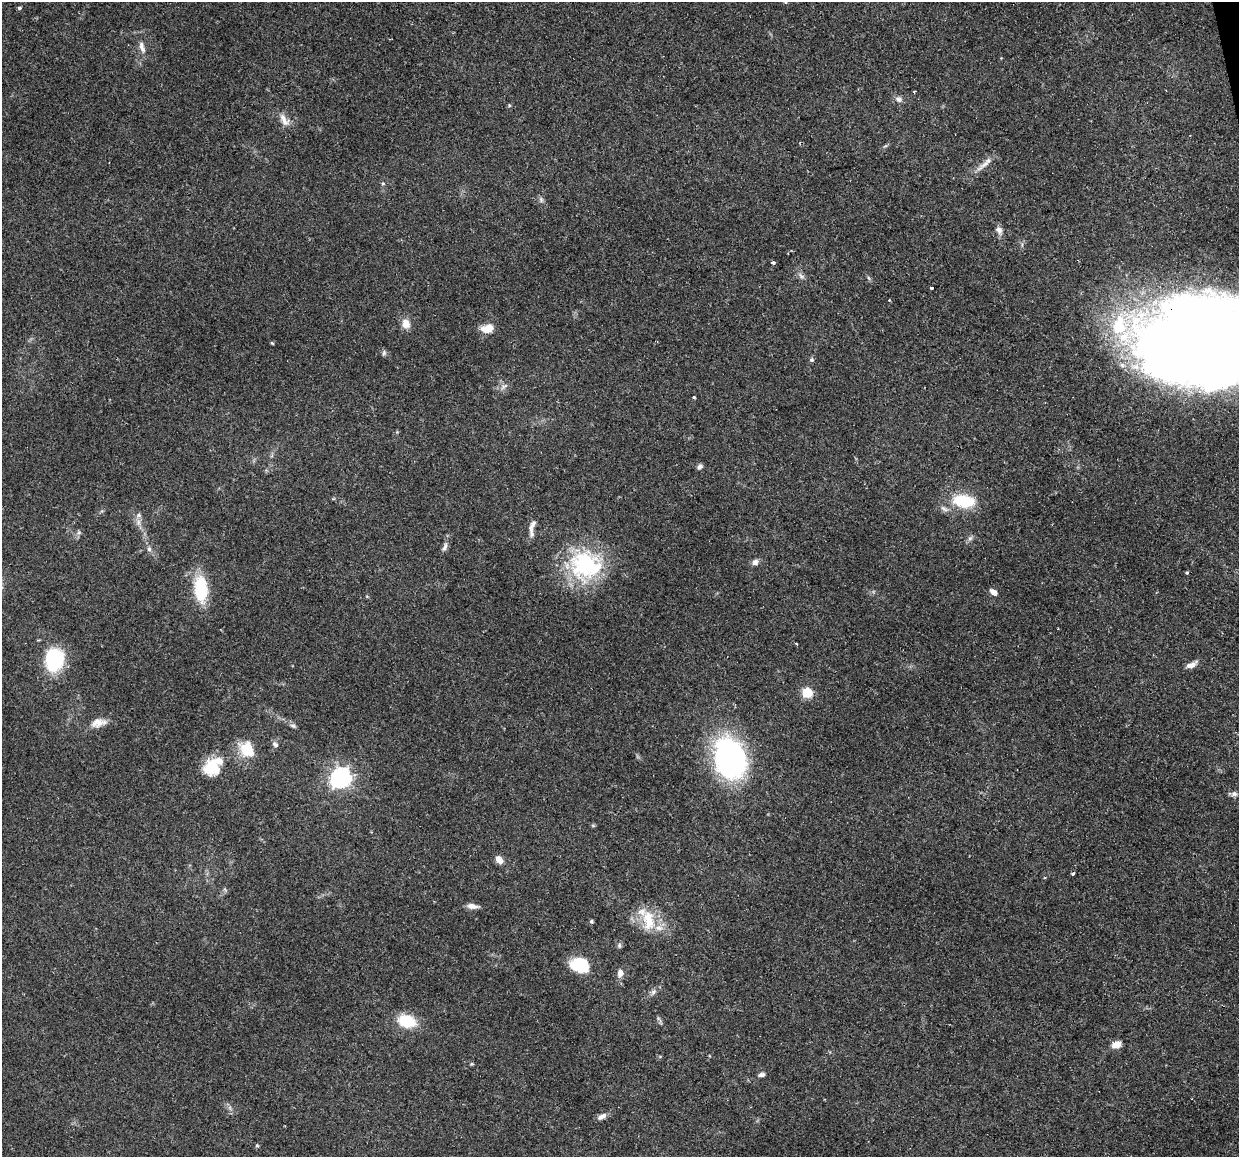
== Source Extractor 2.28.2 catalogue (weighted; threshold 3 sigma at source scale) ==
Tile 10 of 4 x 4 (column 2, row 3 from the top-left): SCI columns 1239-2475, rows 1237-2391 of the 4950 x 4733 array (HDU 1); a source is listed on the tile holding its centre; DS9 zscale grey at full resolution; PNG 1241 x 1159 px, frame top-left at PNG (2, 2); no overlay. Shown black and unused: <1% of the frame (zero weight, under 2 of 3 exposures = <1% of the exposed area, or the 3 px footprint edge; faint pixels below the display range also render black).
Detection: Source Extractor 2.28.2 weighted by HDU 2 'WHT'; one run over the whole footprint, this tile lists its part. Background 0.15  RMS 0.0064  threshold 0.0286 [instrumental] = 3 sigma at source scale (4.5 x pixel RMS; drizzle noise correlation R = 1.50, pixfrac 1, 0.0396/0.0396 arcsec/px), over >= 5 px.
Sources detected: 76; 4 inside a brighter object's white glare — not listed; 4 inside a brighter listed object's ellipse — not listed separately; the other 68 listed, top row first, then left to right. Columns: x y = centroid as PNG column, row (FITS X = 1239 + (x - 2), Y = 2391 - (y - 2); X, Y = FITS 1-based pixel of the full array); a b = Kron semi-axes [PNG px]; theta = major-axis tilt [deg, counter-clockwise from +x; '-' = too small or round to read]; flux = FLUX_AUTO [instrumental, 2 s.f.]
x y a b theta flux
785 2 5 4 - 0.72
19 8 4 3 - 1.6
142 47 18 7 -75 4.7
914 92 3 3 - 0.97
899 99 10 8 -25 2.8
509 105 5 4 - 0.81
284 120 20 9 -58 6
985 164 31 6 37 5.7
383 183 5 4 - 0.96
541 200 9 6 -64 1.7
999 230 12 8 -57 3.5
773 262 4 3 - 2.3
801 276 10 5 -48 2.2
869 278 6 4 -69 1
931 288 3 3 - 3.1
889 300 3 3 - 0.65
406 324 12 10 -71 6
488 329 12 8 11 10
1205 339 102 61 -6 1400
272 343 4 3 - 0.76
384 353 8 5 75 1.4
811 360 6 6 - 1.3
504 386 13 5 30 2.6
694 397 3 3 - 1.3
700 466 7 5 47 2.2
964 501 27 14 -8 27
944 509 14 5 -27 2.8
138 522 9 6 79 2.7
532 526 22 7 69 4.2
79 532 6 6 - 1.4
970 538 9 6 62 1.9
445 547 12 6 65 2.5
149 549 8 5 -88 1.9
755 562 8 7 - 3.1
585 565 43 39 -11 70
1187 572 3 3 - 1.4
201 589 27 13 -86 35
994 592 9 5 -38 3.4
367 596 5 3 - 0.64
796 643 4 2 - 0.56
55 659 18 14 73 69
1191 665 15 6 25 4.5
807 693 6 6 - 40
97 722 17 12 22 7
293 726 9 5 -27 1.7
275 745 9 6 -57 2.2
247 749 16 13 -54 21
729 757 45 27 -65 150
210 767 18 17 - 20
341 777 8 8 - 270
1234 794 8 6 0 2
499 859 8 6 -46 6
1073 873 4 3 - 1.5
472 906 14 6 -5 3.7
648 920 32 16 -79 20
591 921 5 5 - 1
619 945 7 5 -78 1.4
580 965 19 14 -11 25
620 973 9 7 80 4.2
653 992 10 7 54 2.5
658 1018 6 5 - 1.2
407 1021 16 11 -15 26
1117 1044 8 6 22 7.2
472 1064 5 4 - 0.77
761 1075 9 5 13 2
230 1108 7 4 -72 1.5
602 1116 13 6 27 3.5
257 1145 5 5 - 0.75
Overlapping masked pixels (flux is a lower limit): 1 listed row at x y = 1205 339
Isophote crosses this tile's border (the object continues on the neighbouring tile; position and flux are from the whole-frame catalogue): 2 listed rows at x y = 785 2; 1205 339